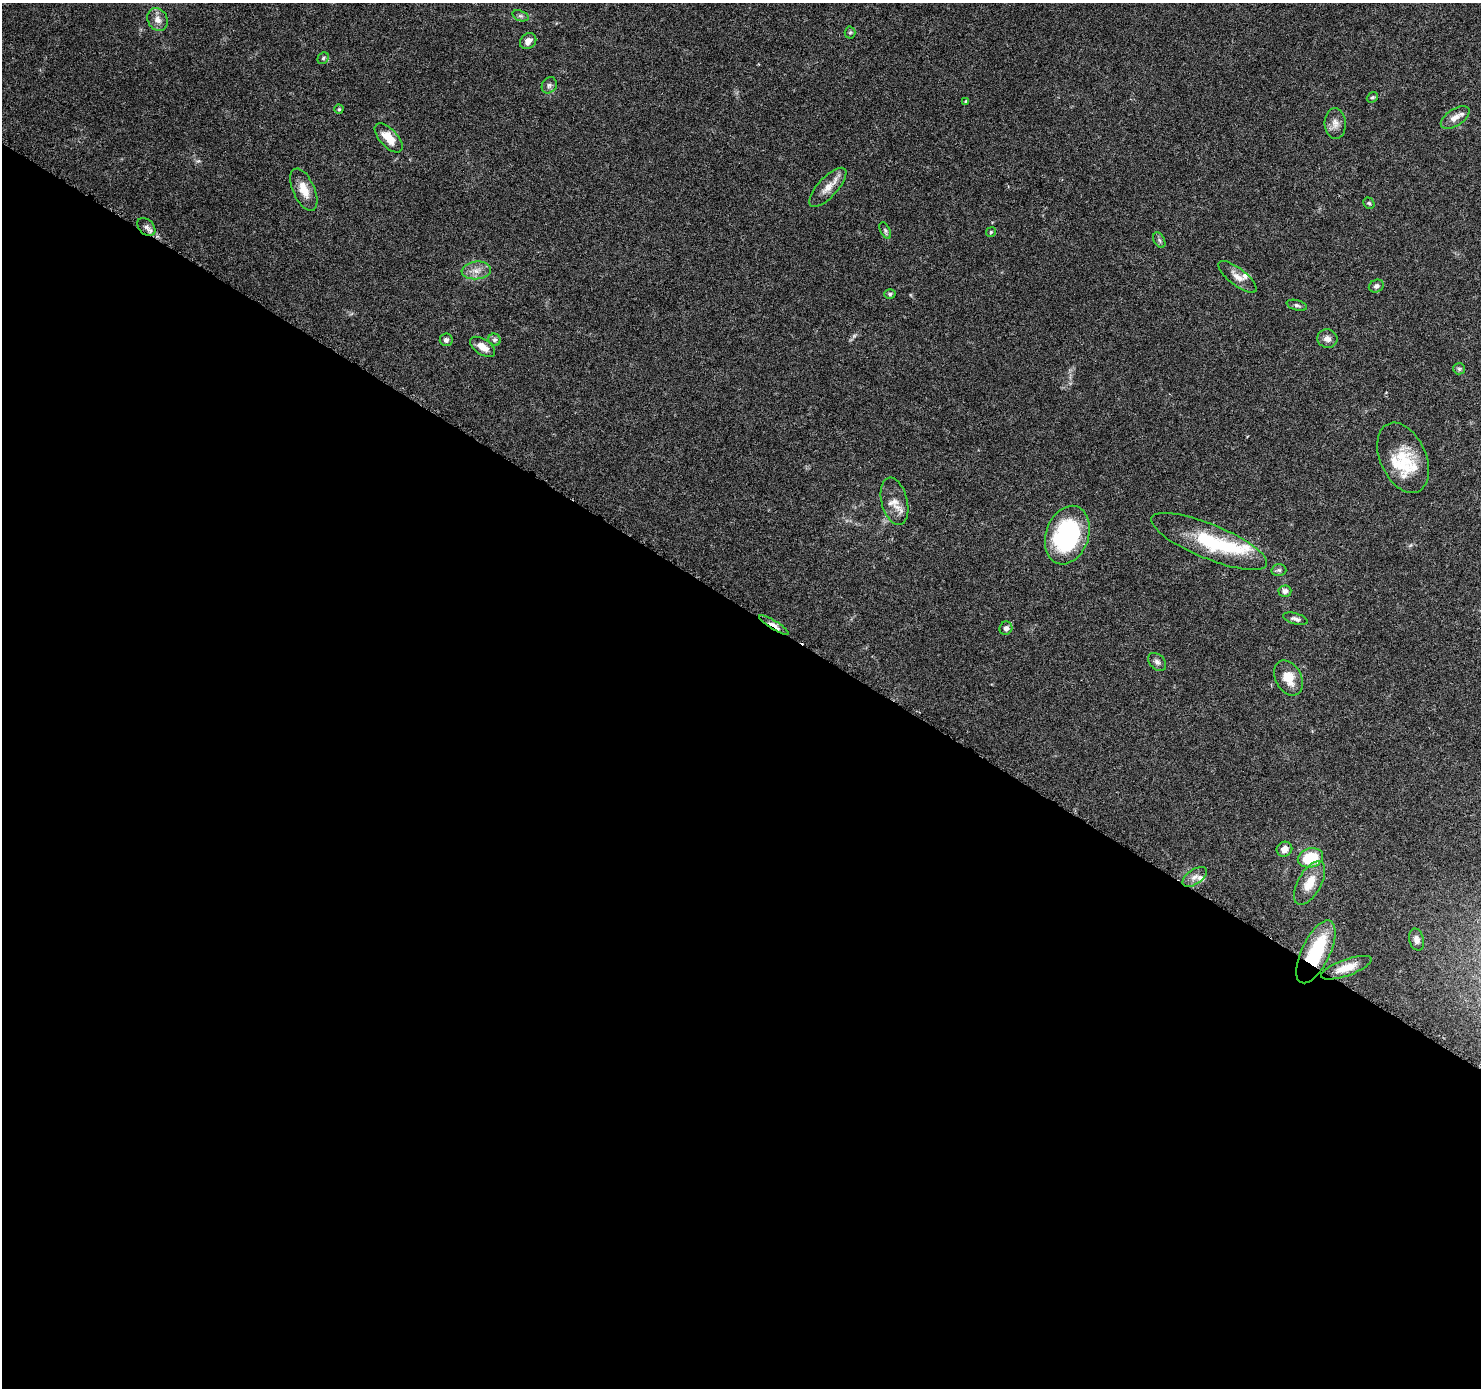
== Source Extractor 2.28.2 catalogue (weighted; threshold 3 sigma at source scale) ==
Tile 14 of 4 x 4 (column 2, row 4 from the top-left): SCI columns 1495-2973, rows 258-1643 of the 5937 x 5994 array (HDU 1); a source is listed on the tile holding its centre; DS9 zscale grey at full resolution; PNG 1483 x 1390 px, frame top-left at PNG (2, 3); each listed source drawn as its Kron ellipse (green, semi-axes under 4 px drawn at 4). Shown black and unused: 56% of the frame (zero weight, under 3 of 6 exposures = <1% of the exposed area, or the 3 px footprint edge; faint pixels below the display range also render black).
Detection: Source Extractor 2.28.2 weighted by HDU 2 'WHT'; one run over the whole footprint, this tile lists its part. Background 0.0521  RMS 0.0025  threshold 0.0104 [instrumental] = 3 sigma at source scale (4.09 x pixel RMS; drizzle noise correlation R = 1.36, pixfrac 0.8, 0.0396/0.0396 arcsec/px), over >= 5 px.
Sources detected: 54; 1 too faint to see at this stretch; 1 inside a brighter object's white glare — neither listed nor drawn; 5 inside a brighter listed object's ellipse — not listed separately; the other 47 listed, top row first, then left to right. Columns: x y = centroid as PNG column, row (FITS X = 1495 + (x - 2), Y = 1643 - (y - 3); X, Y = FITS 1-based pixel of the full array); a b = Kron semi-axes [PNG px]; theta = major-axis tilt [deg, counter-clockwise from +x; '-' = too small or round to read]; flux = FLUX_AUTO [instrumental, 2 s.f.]
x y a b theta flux
520 16 8 5 -18 0.58
158 20 12 9 -65 1.7
850 33 6 5 - 0.4
528 41 9 7 42 1.6
323 58 6 5 - 0.41
549 85 8 7 - 0.7
1372 97 6 5 - 0.38
966 101 4 4 - 0.23
339 109 4 4 - 0.3
1455 118 16 8 33 1.8
1335 123 15 10 -86 1.8
389 138 18 9 -47 3.8
828 187 25 10 47 2.8
304 190 23 10 -66 3.6
1369 203 6 5 - 0.41
146 227 10 7 -43 1
885 230 9 5 -64 0.53
991 232 5 4 - 0.35
1159 240 8 5 -61 0.5
476 270 15 9 5 2
1237 277 23 8 -39 2
1376 286 8 6 22 0.78
890 294 5 5 - 0.49
1297 305 10 5 -16 0.53
1327 339 10 9 - 1.3
446 340 6 6 - 0.78
495 340 6 6 - 0.57
483 347 14 7 -33 2.2
1459 369 6 5 - 0.44
1403 458 37 23 -66 9.1
894 501 24 13 -76 3
1067 535 30 21 70 31
1209 541 62 17 -22 17
1279 570 7 6 - 0.56
1285 591 6 5 - 0.9
1295 619 12 5 -16 0.86
774 625 17 4 -32 1.6
1006 628 7 6 - 0.99
1157 662 10 7 -45 0.89
1288 678 18 13 -62 4.1
1284 849 8 7 - 1.8
1310 858 13 9 15 9.7
1195 877 14 7 35 1.4
1310 883 24 11 60 4.7
1416 940 11 7 -74 1.3
1316 952 34 14 64 16
1346 968 27 8 19 3.8
Overlapping masked pixels (flux is a lower limit): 2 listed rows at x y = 774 625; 1316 952